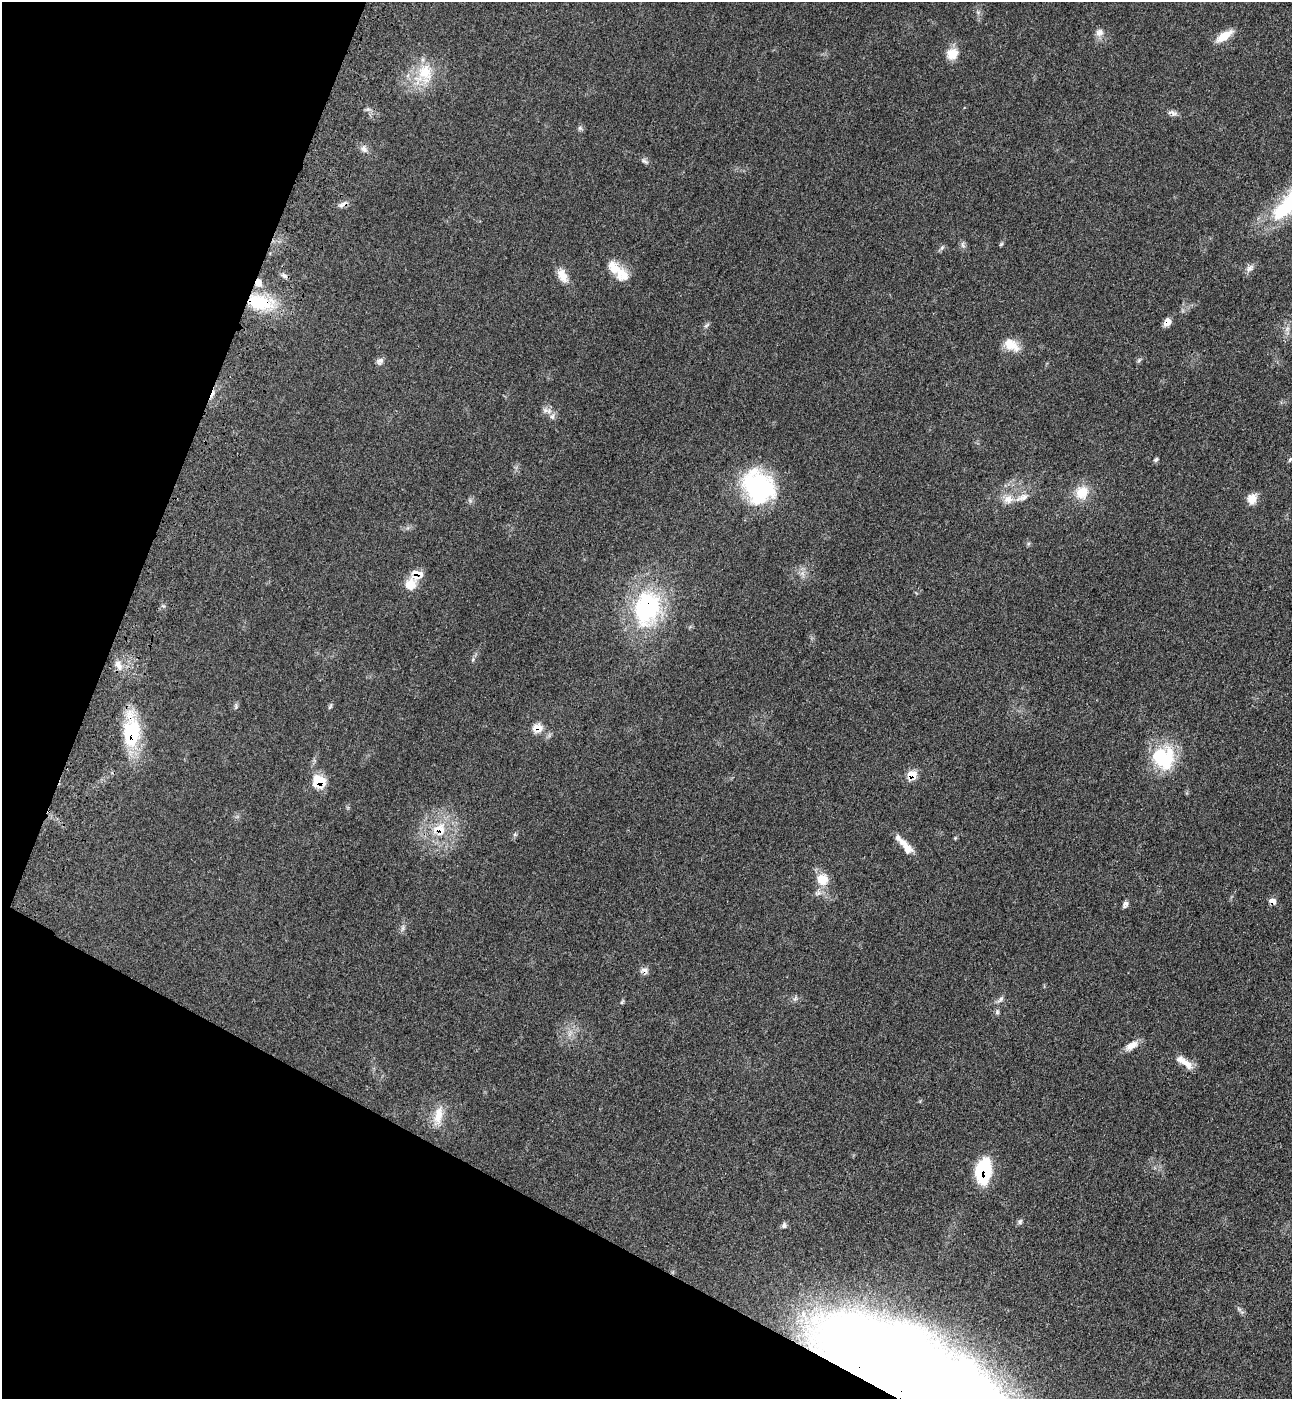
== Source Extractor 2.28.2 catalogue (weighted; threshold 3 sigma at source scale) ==
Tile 9 of 4 x 4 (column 1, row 3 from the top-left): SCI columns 376-1665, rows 1455-2851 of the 5774 x 5700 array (HDU 1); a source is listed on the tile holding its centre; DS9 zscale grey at full resolution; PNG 1294 x 1401 px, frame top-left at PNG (2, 2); no overlay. Shown black and unused: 22% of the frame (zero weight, under 3 of 4 exposures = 6% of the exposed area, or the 3 px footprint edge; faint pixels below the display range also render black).
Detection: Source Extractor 2.28.2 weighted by HDU 2 'WHT'; one run over the whole footprint, this tile lists its part. Background 0.0713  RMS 0.0055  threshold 0.0245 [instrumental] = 3 sigma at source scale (4.5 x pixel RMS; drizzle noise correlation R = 1.50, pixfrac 1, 0.05/0.05 arcsec/px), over >= 5 px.
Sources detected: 72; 1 inside a brighter object's white glare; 1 cosmic-ray / hot-pixel residue — not listed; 6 inside a brighter listed object's ellipse — not listed separately; the other 64 listed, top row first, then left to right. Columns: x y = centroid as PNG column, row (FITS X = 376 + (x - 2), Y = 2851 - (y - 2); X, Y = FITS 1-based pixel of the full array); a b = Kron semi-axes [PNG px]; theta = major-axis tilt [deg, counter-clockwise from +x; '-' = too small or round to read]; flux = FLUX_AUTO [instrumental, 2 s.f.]
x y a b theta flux
1099 32 12 10 43 3.4
1224 36 21 9 33 8.8
952 54 14 13 - 7.5
424 74 34 24 62 21
1173 113 14 7 -17 2.4
580 128 6 6 - 1.2
364 149 11 9 -67 2.8
644 161 11 5 -37 1.6
343 204 15 6 28 2.4
1001 244 6 5 - 0.78
963 245 10 5 -76 1.5
942 248 9 5 63 1.2
1250 268 13 8 35 2.7
562 275 19 10 -63 6.5
622 275 20 16 -66 8.6
284 276 10 5 -36 1.6
258 283 10 8 -86 4.3
260 302 37 19 -10 30
1167 322 9 7 60 4.3
707 325 9 4 35 1.1
1287 329 9 5 70 2.1
1011 345 23 14 -30 8.6
1139 360 7 4 46 0.95
380 361 11 8 46 2.1
545 410 9 7 -23 2.4
1156 459 7 5 33 0.98
1290 459 7 4 62 0.78
758 487 39 32 -56 66
1082 492 18 16 56 11
1008 499 14 12 17 6.1
1252 499 12 10 64 5.7
470 500 7 5 -46 1.1
411 584 17 15 53 8
647 608 44 31 78 68
473 659 7 4 72 0.9
118 665 18 9 -62 4.8
236 706 11 3 90 0.98
330 706 9 4 66 0.91
537 728 14 12 5 5.9
131 731 37 18 89 40
1160 756 34 21 47 27
912 775 8 7 - 10
319 781 16 14 -31 12
439 829 23 20 40 20
515 834 6 5 - 0.92
906 846 24 9 -50 7.2
822 879 15 14 - 9.7
818 893 11 7 10 2.6
1272 901 7 6 - 4.1
1125 904 8 6 55 1.8
403 928 10 6 70 1.7
644 970 12 8 -5 2.5
795 998 7 6 - 1.4
1000 999 13 5 45 1.9
622 1002 9 3 57 0.83
997 1012 8 6 77 1.2
1132 1046 18 9 34 5.2
1186 1063 21 9 -41 5.7
438 1116 30 11 78 9.6
983 1170 20 12 80 50
1020 1222 8 7 - 1.3
784 1225 8 6 84 1.4
1239 1309 8 4 -45 1.2
923 1397 174 56 -30 2000
Overlapping masked pixels (flux is a lower limit): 14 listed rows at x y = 343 204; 258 283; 260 302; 1167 322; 647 608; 537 728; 131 731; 912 775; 319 781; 439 829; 1272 901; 644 970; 983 1170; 923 1397
Isophote crosses this tile's border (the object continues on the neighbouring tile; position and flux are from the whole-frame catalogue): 1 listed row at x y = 923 1397